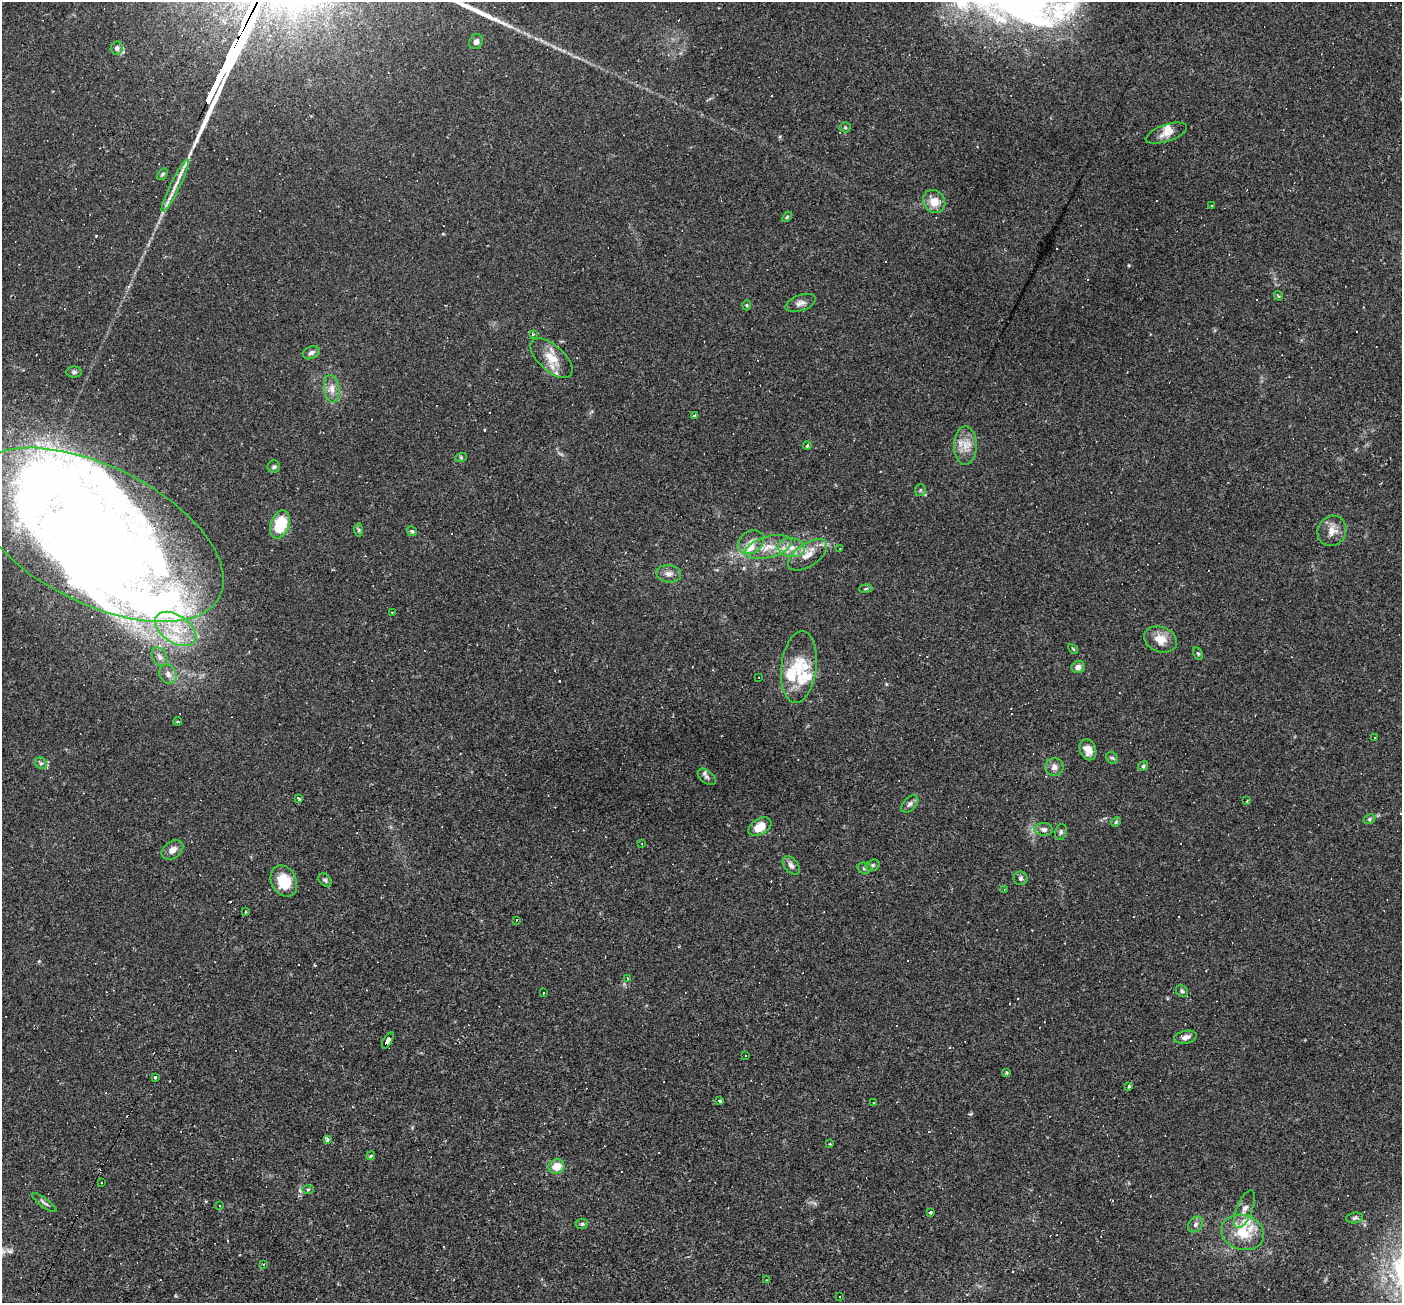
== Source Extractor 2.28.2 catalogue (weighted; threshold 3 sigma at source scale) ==
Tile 7 of 4 x 4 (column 3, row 2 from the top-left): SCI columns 2799-4198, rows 2873-4173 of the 5597 x 5610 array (HDU 1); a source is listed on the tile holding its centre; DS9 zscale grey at full resolution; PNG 1404 x 1305 px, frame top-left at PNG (2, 2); each listed source drawn as its Kron ellipse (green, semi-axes under 4 px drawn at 4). Shown black and unused: <1% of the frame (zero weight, under 2 of 3 exposures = <1% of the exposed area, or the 3 px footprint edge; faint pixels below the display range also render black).
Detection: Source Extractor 2.28.2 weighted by HDU 2 'WHT'; one run over the whole footprint, this tile lists its part. Background 0.0261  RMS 0.0043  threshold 0.0194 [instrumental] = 3 sigma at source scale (4.5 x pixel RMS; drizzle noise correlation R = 1.50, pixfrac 1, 0.05/0.05 arcsec/px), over >= 5 px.
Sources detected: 142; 5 inside a brighter object's white glare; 24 cosmic-ray / hot-pixel residue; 1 long thin detection or spike segment (spike, bleed or trail) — neither listed nor drawn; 12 inside a brighter listed object's ellipse — not listed separately; the other 100 listed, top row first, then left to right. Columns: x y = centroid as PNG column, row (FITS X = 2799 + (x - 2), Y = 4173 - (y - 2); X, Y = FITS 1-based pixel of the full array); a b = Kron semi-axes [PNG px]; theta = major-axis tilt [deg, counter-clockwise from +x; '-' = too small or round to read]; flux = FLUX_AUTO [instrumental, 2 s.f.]
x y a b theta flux
476 42 8 6 61 1.7
117 48 6 6 - 1.5
845 127 5 5 - 0.54
1166 133 22 8 18 3.7
162 174 6 4 52 0.7
175 186 29 5 64 4.4
934 202 12 10 -52 6.1
1211 206 3 2 - 0.26
787 217 6 3 46 0.52
1278 296 5 3 - 0.48
800 303 16 8 19 2.4
747 305 5 3 - 0.43
533 334 3 3 - 0.69
311 353 9 6 26 1.6
551 358 26 12 -42 8.3
74 372 8 5 1 0.86
332 389 14 7 -83 3.3
695 416 3 3 - 3.3
807 445 4 3 - 0.64
965 445 19 11 -90 5.9
461 457 6 4 19 0.5
274 467 6 6 - 0.89
920 490 6 5 - 0.79
280 524 14 9 69 17
359 530 6 4 90 0.75
412 531 5 4 - 0.75
1332 531 15 14 - 4.6
97 535 138 68 -27 570
751 542 14 11 33 3.9
769 547 24 10 15 7.5
791 547 13 9 -4 4.7
840 549 3 2 - 0.26
808 555 22 11 34 6
669 574 12 8 -7 2.7
866 589 7 3 9 0.62
392 612 3 2 - 0.8
176 629 23 14 -34 14
1160 639 17 12 -21 6.3
1073 649 6 3 -45 0.44
1198 654 7 4 -62 0.67
160 657 10 7 -58 1.9
799 667 36 17 83 15
1078 667 7 6 - 2.3
168 674 10 8 -58 2.5
759 677 2 2 - 0.37
178 721 4 3 - 0.5
1375 738 2 2 - 0.24
1088 750 11 8 -67 4
1112 758 6 5 - 0.8
41 763 6 5 - 0.92
1143 766 5 4 - 0.75
1054 767 9 9 - 2.2
707 777 10 6 -40 1.6
299 798 4 3 - 0.84
1247 801 4 2 - 0.34
910 804 10 6 46 1.5
1369 819 6 4 28 0.72
1116 822 5 4 - 0.48
760 827 12 7 31 7.4
1044 829 9 6 -4 2
1061 832 8 5 75 0.98
642 844 3 3 - 0.32
172 850 12 8 35 2.8
873 865 7 5 16 0.96
791 866 11 6 -49 1.9
864 868 7 5 -12 0.97
1021 878 7 7 - 1.2
325 880 8 5 -45 0.91
284 881 16 12 -64 13
1004 889 2 2 - 0.28
245 912 3 2 - 0.41
516 920 3 2 - 0.34
627 978 3 3 - 0.64
1182 991 6 5 - 0.86
543 993 3 2 - 0.32
1185 1037 11 6 12 2.5
388 1040 9 4 60 160
746 1056 3 3 - 1
1007 1073 4 3 - 0.63
155 1077 3 3 - 3.2
1129 1086 3 3 - 1.5
720 1101 3 3 - 1.6
874 1102 3 2 - 0.26
327 1139 3 3 - 4.4
830 1144 3 2 - 0.45
371 1156 4 3 - 0.61
556 1166 8 7 - 6.2
102 1182 3 2 - 0.6
308 1189 6 4 2 0.53
44 1202 15 3 -37 1.1
219 1206 3 3 - 0.39
1245 1209 20 8 68 3.6
930 1212 3 3 - 0.7
1355 1218 8 5 8 1
582 1224 6 5 - 0.78
1195 1224 8 6 47 1.4
1243 1232 22 17 -19 12
263 1264 2 2 - 0.42
766 1280 3 2 - 0.3
839 1296 3 2 - 0.33
Overlapping masked pixels (flux is a lower limit): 1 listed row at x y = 388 1040
Isophote crosses this tile's border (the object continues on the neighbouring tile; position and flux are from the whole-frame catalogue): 1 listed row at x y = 97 535